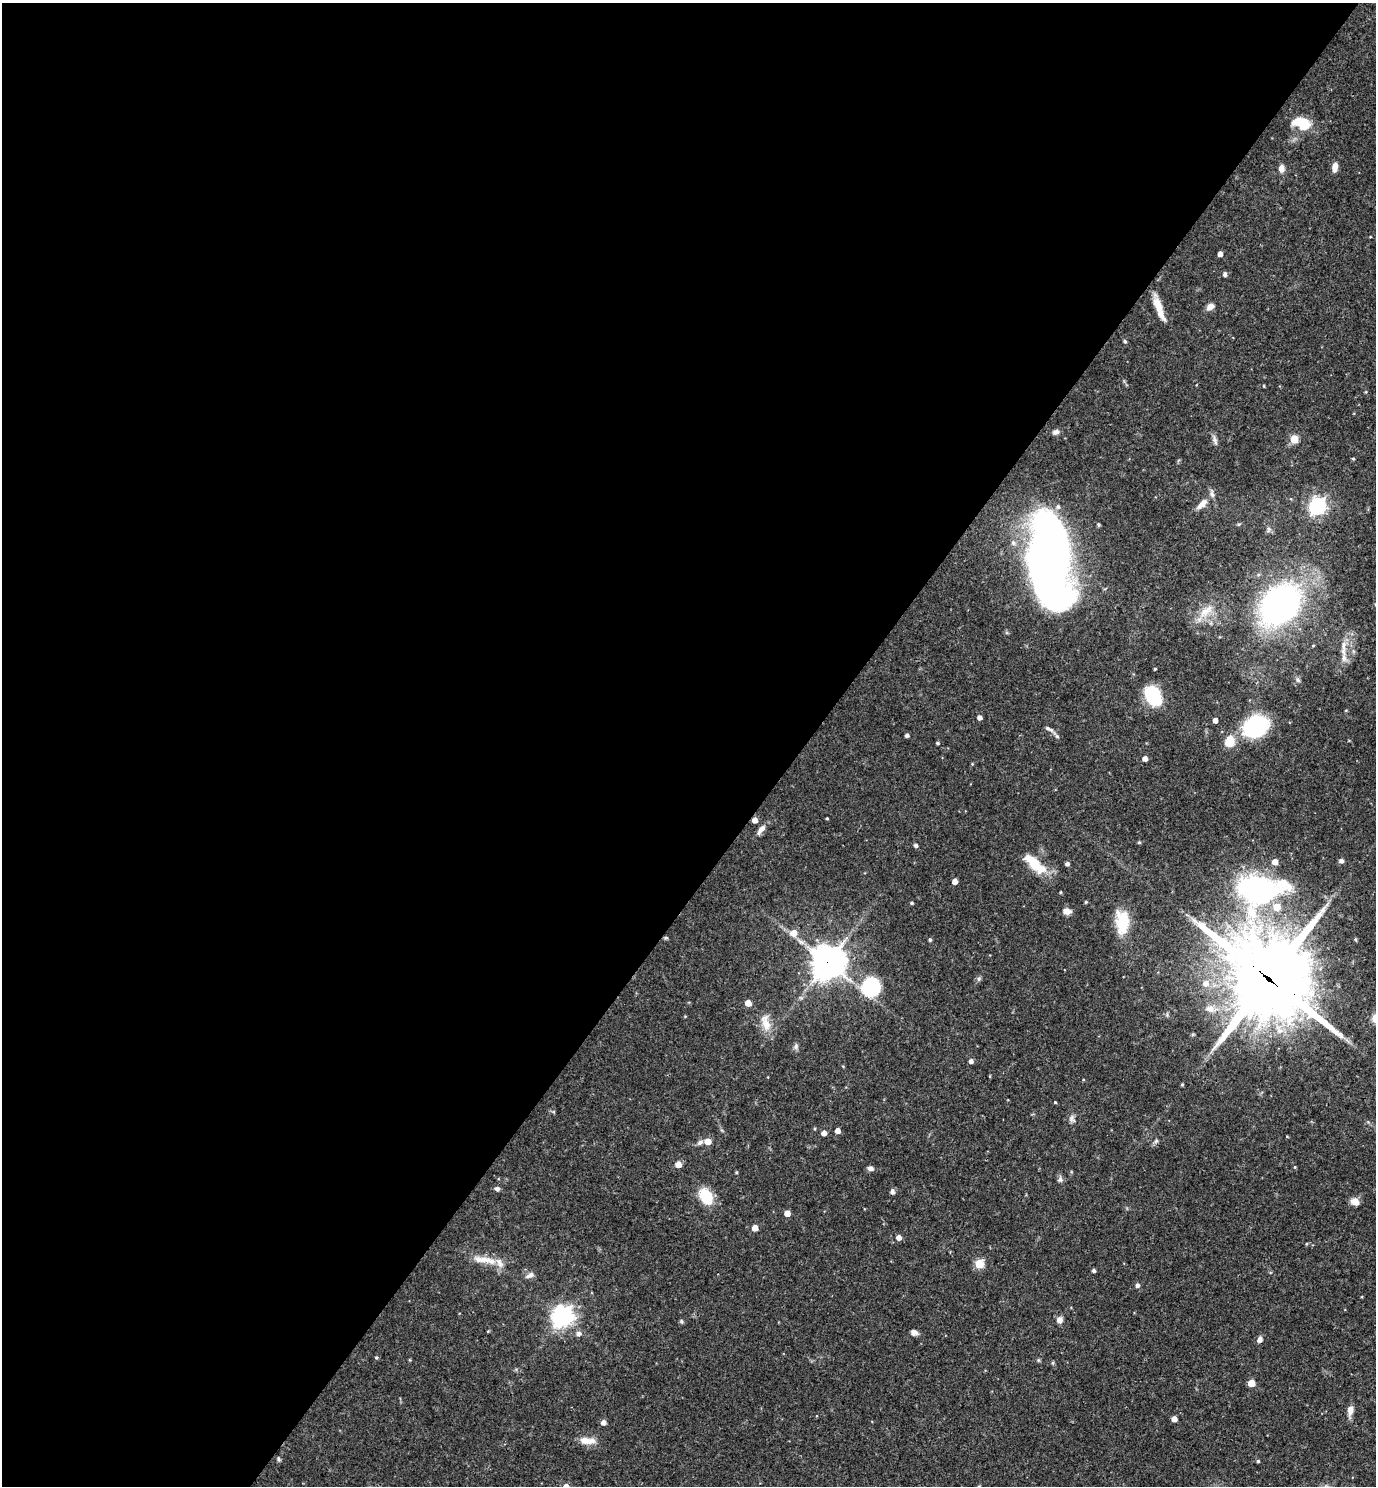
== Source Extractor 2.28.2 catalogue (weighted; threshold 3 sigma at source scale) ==
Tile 5 of 4 x 4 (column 1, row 2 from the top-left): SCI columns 149-1522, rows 2967-4450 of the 5936 x 5933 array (HDU 1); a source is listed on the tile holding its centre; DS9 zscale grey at full resolution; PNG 1378 x 1488 px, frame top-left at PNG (2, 3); no overlay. Shown black and unused: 58% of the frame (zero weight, under 3 of 4 exposures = <1% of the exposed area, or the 3 px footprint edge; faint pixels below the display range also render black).
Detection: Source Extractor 2.28.2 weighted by HDU 2 'WHT'; one run over the whole footprint, this tile lists its part. Background 0.0527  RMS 0.0031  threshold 0.0142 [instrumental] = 3 sigma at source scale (4.5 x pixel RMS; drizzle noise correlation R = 1.50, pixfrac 1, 0.05/0.05 arcsec/px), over >= 5 px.
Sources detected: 108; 6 inside a brighter listed object's ellipse — not listed separately; the other 102 listed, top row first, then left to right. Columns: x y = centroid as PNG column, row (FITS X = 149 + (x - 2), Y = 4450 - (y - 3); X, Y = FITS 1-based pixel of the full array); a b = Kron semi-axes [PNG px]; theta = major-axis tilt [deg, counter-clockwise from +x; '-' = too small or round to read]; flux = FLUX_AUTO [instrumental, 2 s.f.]
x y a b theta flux
1302 123 22 13 -15 8.4
1335 167 9 5 83 2.5
1281 168 9 7 90 1.7
1220 254 4 4 - 1.8
1225 274 6 5 - 0.68
1210 307 9 7 33 1.9
1159 308 31 7 -69 5.1
1125 341 5 4 - 0.43
1264 386 3 3 - 0.31
1056 432 8 6 13 1.2
1214 439 13 5 -71 1.2
1294 439 5 5 - 9.7
1353 459 4 3 - 0.37
1202 504 16 7 44 2.6
1317 506 7 7 - 100
1268 529 7 7 - 0.88
1049 559 64 29 -88 380
1280 605 35 26 46 110
1206 611 24 11 39 5.3
1343 648 30 5 90 3
1155 669 3 2 - 0.33
1298 680 7 5 -47 0.64
1153 696 18 11 -60 21
1346 710 4 3 - 0.24
979 717 4 4 - 1.3
1215 720 4 4 - 1.8
1255 726 21 15 25 38
1049 729 14 5 -28 1.1
907 735 4 4 - 0.84
1230 741 16 13 75 5
937 743 4 3 - 0.42
1145 758 4 4 - 1.9
972 764 4 3 - 0.29
827 818 3 2 - 0.3
755 820 5 4 - 2
761 830 14 6 52 1.8
1139 842 4 4 - 0.37
916 845 5 4 - 0.78
1341 861 5 5 - 1.1
1034 863 29 10 -41 10
1067 864 4 4 - 0.9
955 881 4 4 - 2.1
1257 889 47 36 -6 68
1086 902 4 4 - 0.37
912 903 4 3 - 0.47
1067 911 8 6 -5 2.4
1122 922 26 13 -89 12
793 933 7 7 - 2.9
666 938 6 4 -1 0.4
1355 939 5 4 - 0.43
930 940 4 4 - 0.49
827 962 11 11 - 510
1268 978 33 26 -41 3500
979 979 7 5 62 0.62
1205 983 9 8 - 2.4
871 987 22 20 53 17
748 1003 5 5 - 3.9
1210 1009 14 9 -5 2.8
765 1023 25 11 -76 4.6
796 1046 8 6 61 0.86
971 1061 5 4 - 1.1
990 1076 5 3 - 0.23
1182 1084 3 3 - 0.39
1055 1102 3 3 - 0.28
1072 1119 12 7 -54 1.2
837 1131 4 4 - 2.1
824 1133 4 4 - 1.9
708 1141 5 5 - 3.8
1156 1141 8 4 45 0.61
700 1142 9 6 39 1
678 1164 5 5 - 3.3
1295 1167 4 4 - 0.31
870 1168 8 6 -12 1
736 1172 4 3 - 0.34
1060 1179 8 7 - 0.92
497 1189 7 6 - 0.9
892 1191 5 5 - 1.2
706 1196 17 12 -62 10
1355 1202 8 6 -25 3.2
787 1213 5 4 - 3
755 1228 5 4 - 3.3
899 1237 5 5 - 2
1306 1244 4 3 - 0.28
485 1260 38 9 -8 5.5
979 1264 5 5 - 14
1094 1270 4 4 - 0.73
530 1275 12 6 34 1.2
1137 1285 5 4 - 0.95
562 1317 9 7 34 200
1060 1320 8 7 - 1.4
681 1321 5 5 - 0.46
914 1332 8 7 - 1.2
578 1333 6 6 - 1.2
1260 1339 8 6 61 1.2
376 1358 5 4 - 0.43
1251 1383 5 5 - 5.3
1350 1410 14 7 86 2.1
1174 1419 4 4 - 2.1
603 1422 5 5 - 1.6
587 1441 22 8 -4 3.6
279 1459 7 4 -68 0.47
1258 1461 4 4 - 0.44
Overlapping masked pixels (flux is a lower limit): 5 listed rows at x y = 1049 559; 1280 605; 755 820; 827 962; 1268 978